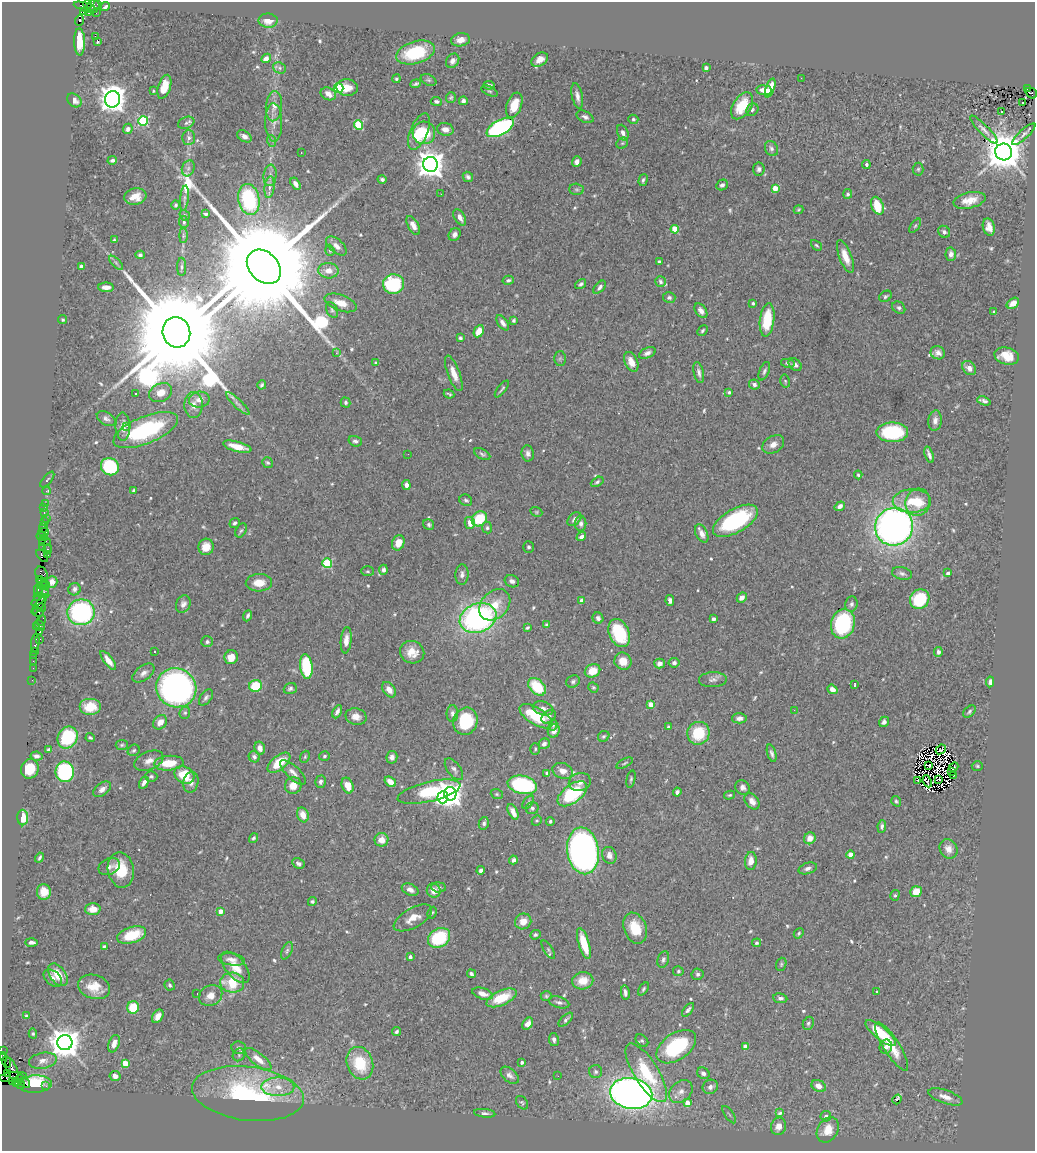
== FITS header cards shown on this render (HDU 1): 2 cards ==
NAXIS1  =                 1033
NAXIS2  =                 1149

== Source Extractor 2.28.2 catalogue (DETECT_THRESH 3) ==
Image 1033 x 1149 px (HDU 1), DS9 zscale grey, 1 PNG px = 1 image px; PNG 1037 x 1153 px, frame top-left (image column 1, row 1149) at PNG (2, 2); each listed source drawn as its Kron ellipse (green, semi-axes under 4 px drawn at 4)
Background 1.17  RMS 0.037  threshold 0.111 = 3 sigma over >= 5 px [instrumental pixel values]
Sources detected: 611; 7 with non-positive FLUX_AUTO (blend fragments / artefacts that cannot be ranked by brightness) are neither listed nor drawn; of the other 604, the 500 brightest by FLUX_AUTO listed and drawn (104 fainter detections omitted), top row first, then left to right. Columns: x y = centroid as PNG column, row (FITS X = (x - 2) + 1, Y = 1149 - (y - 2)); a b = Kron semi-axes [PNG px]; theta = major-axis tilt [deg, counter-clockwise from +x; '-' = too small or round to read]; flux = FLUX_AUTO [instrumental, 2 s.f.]
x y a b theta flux
88 4 4 3 - 180
98 4 3 2 - 69
93 6 7 6 - 240
86 7 12 4 -19 800
105 7 5 3 - 6.7
83 11 4 3 - 540
88 13 3 3 - 120
96 13 2 2 - 22
80 20 5 4 - 780
268 21 9 7 -2 22
95 36 2 2 - 1600
460 40 9 6 10 17
98 41 3 3 - 38
80 42 14 5 -89 64
415 53 20 11 16 140
266 58 5 4 - 15
540 60 9 6 32 26
453 61 8 6 54 12
279 68 7 5 -23 5.3
706 68 3 3 - 13
801 78 2 2 - 6.9
396 79 4 4 - 3.5
429 80 8 5 -26 4.8
416 84 5 3 - 4.7
489 85 5 3 - 5.8
164 87 12 6 73 36
338 88 5 4 - 180
347 88 10 8 -6 29
770 88 10 4 71 23
1027 88 3 3 - 250
764 90 8 5 -7 27
153 91 3 3 - 3.6
489 91 8 4 -26 4.4
1031 93 6 5 - 490
328 94 8 6 -25 21
577 96 13 5 -78 14
451 98 5 5 - 4.2
112 99 8 7 - 2900
74 100 8 6 -40 17
436 101 5 4 - 6.3
463 101 4 4 - 7.4
1023 103 3 2 - 6.5
514 105 13 7 70 43
274 106 15 8 84 20
742 106 15 9 57 71
752 110 6 5 - 4.9
1002 111 3 3 - 31
585 117 9 5 -25 8.1
633 119 5 4 - 4.2
143 121 5 5 - 210
274 122 19 8 -89 20
186 123 8 5 23 7
359 125 4 4 - 130
500 128 15 7 29 430
128 129 5 4 - 9.7
445 129 8 6 -13 18
984 130 19 5 -45 13
419 132 19 8 68 75
424 133 11 11 - 75
623 133 8 5 -67 13
1024 134 15 4 42 7.4
244 136 8 5 -31 11
188 138 7 6 - 9
272 141 6 4 -70 4.8
622 143 6 5 - 4.5
771 148 8 6 -62 7.8
1003 152 8 8 - 8600
301 153 3 2 - 5.4
112 160 5 4 - 7.6
577 162 5 4 - 12
431 164 7 7 - 3400
866 165 4 3 - 8.1
188 168 8 6 69 9.4
759 169 6 6 - 7
918 169 6 5 - 4.2
270 175 11 6 83 12
468 177 5 5 - 7.2
382 179 4 4 - 5.3
643 180 6 3 74 4.8
295 184 7 4 -59 12
722 185 6 5 - 5.8
269 187 11 5 84 11
775 188 4 4 - 45
577 189 7 5 -1 5.2
441 194 2 2 - 5.3
848 194 5 4 - 6
135 197 11 8 10 31
184 198 13 4 84 8.2
249 199 16 10 -78 230
970 200 16 8 13 32
176 205 5 4 - 4.6
877 206 9 6 -68 67
799 210 5 4 - 3.4
206 214 4 3 - 4.9
185 215 6 4 -52 4.1
460 217 9 5 -59 14
184 222 6 4 -83 6.3
413 225 10 5 -61 17
915 226 8 4 54 4.8
989 227 9 6 -75 19
675 229 4 4 - 84
944 232 6 5 - 7.7
455 234 7 5 52 12
183 236 7 4 90 4.9
114 240 4 3 - 3.6
816 245 6 4 -44 3.4
336 246 12 6 -42 18
330 250 6 4 -69 3.5
951 254 6 5 - 11
140 255 4 4 - 6.3
845 256 17 6 -69 32
659 262 4 3 - 4.5
116 263 9 3 -45 5.4
81 267 4 3 - 18
182 267 9 4 90 6
264 267 19 14 -45 120000
328 271 10 7 -3 23
508 280 5 4 - 6.1
660 282 5 5 - 6.9
394 284 10 10 - 210
581 284 6 4 35 6
106 287 8 4 -2 15
600 287 8 4 47 7.4
885 296 7 5 36 4.9
669 298 6 5 - 6.8
341 303 17 8 -20 32
753 303 4 3 - 4.9
1013 303 7 5 37 21
899 308 7 5 -41 5.8
332 310 8 5 -65 5.9
701 311 8 5 -55 12
994 312 4 3 - 5.5
63 320 5 4 - 3.7
514 320 4 3 - 4.9
767 320 16 7 83 93
503 323 8 4 -56 10
479 331 6 4 63 28
702 331 6 4 46 4.5
176 332 15 14 - 110000
460 338 4 3 - 4.6
336 353 3 3 - 4.5
647 353 8 5 24 11
938 353 7 6 - 11
1007 356 12 8 -15 39
560 358 7 6 - 5.4
631 362 10 6 -66 23
376 363 4 3 - 3.8
788 363 7 4 -9 5.1
795 365 7 5 -42 8.4
969 368 8 6 -47 15
764 371 10 5 67 6.5
699 372 11 5 -77 9.9
454 373 19 6 -69 25
785 381 6 5 - 3.4
754 384 5 5 - 8.7
262 385 5 4 - 4.6
502 389 10 3 52 4.4
729 392 4 3 - 4.4
136 393 3 3 - 13
161 393 12 9 25 28
449 394 5 2 - 3.8
199 400 10 8 6 16
984 401 7 3 -19 7.9
345 403 5 4 - 5.3
238 404 15 4 -44 10
194 405 13 9 89 19
106 419 10 6 -33 9
935 421 10 6 83 12
123 426 14 7 -89 26
127 426 3 3 - 4.6
146 430 34 13 22 270
892 432 16 10 0 170
355 441 7 5 -16 7.6
773 444 12 8 31 17
237 447 14 5 -14 42
528 453 8 6 -81 9.6
408 454 2 2 - 5.4
482 454 9 5 -29 5.6
929 455 8 3 -72 8.7
267 463 6 5 - 4.6
110 467 9 8 - 190
858 475 4 4 - 4
47 479 9 3 50 3.5
597 482 7 4 30 4.8
406 485 5 4 - 13
46 491 4 3 - 25
133 491 4 3 - 3.6
466 500 7 5 -30 5.5
912 501 19 11 1 60
918 502 14 12 73 44
45 503 2 2 - 45
840 506 6 4 36 13
44 507 3 2 - 48
536 512 6 4 -22 3.4
44 513 3 2 - 92
46 518 2 2 - 22
479 519 8 7 - 87
574 519 8 5 44 8.7
735 521 25 11 30 250
45 522 4 3 - 39
235 523 5 4 - 5.7
470 523 6 5 - 23
581 524 8 5 -90 8.1
429 525 6 5 - 6.2
43 527 5 3 - 170
894 527 19 18 - 1400
487 528 5 5 - 5
241 530 7 5 60 5.7
44 532 5 2 - 220
702 534 10 6 -64 18
42 536 5 4 - 240
581 537 5 4 - 8.5
42 540 3 2 - 120
45 542 6 3 1 130
398 543 8 6 68 32
206 547 8 7 - 31
529 547 6 5 - 5.9
42 548 4 2 - 39
48 549 4 3 - 240
48 555 4 3 - 120
42 556 7 4 -47 300
327 563 5 5 - 170
384 570 5 4 - 8.1
367 571 6 5 - 3.8
41 573 7 6 - 430
902 573 10 6 -13 7.9
948 573 4 3 - 8.8
462 574 10 6 88 11
39 579 4 2 - 59
512 581 7 6 - 11
42 582 5 3 - 180
52 582 6 5 - 19
259 583 13 8 2 35
45 585 4 3 - 360
42 586 4 3 - 240
38 589 6 3 81 340
74 589 6 6 - 7.6
43 592 7 3 -44 190
38 596 2 2 - 71
742 597 5 4 - 15
920 599 10 9 - 120
38 600 8 3 40 190
670 600 5 4 - 7.8
582 601 4 4 - 25
39 604 12 3 55 490
183 604 9 7 64 12
851 604 8 6 74 7.8
495 605 17 13 46 49
41 608 4 3 - 270
38 612 5 4 - 95
81 612 13 13 - 380
248 616 6 4 67 6.5
478 618 19 14 21 630
598 618 6 5 - 6.8
713 619 4 3 - 8.2
41 621 5 2 - 150
546 624 4 4 - 3.4
843 624 15 12 74 260
40 626 6 2 -47 93
36 627 3 3 - 68
527 628 4 3 - 3.8
40 632 3 3 - 140
619 633 15 10 -65 150
40 639 3 2 - 87
346 640 13 5 85 20
207 642 6 5 - 6.2
35 643 9 3 83 310
34 651 3 2 - 97
155 652 3 3 - 16
412 652 12 11 - 33
938 652 5 4 - 6.7
34 655 2 2 - 61
231 657 7 6 - 31
108 660 11 4 -53 19
33 661 2 2 - 34
623 661 9 8 - 28
674 663 5 4 - 7.8
659 664 5 5 - 11
306 666 12 6 -83 150
33 668 2 2 - 50
593 671 8 6 25 40
143 673 12 7 37 13
32 680 2 2 - 29
713 680 14 7 3 12
573 681 7 6 - 6
990 682 5 3 - 6.1
855 684 4 2 - 4.3
255 686 6 6 - 75
537 687 10 7 -46 100
593 687 5 5 - 3.7
176 688 20 19 - 1000
290 688 6 5 - 5.9
832 689 5 4 - 15
389 690 9 5 -53 18
206 697 9 5 53 7.5
651 704 4 4 - 44
90 707 11 8 0 43
543 708 10 6 -16 11
794 710 2 2 - 9.8
337 712 7 4 65 9.3
969 712 7 5 42 5.1
185 713 6 5 - 4.9
452 713 8 6 88 8.7
536 716 18 8 -32 110
356 717 10 8 -14 20
549 717 8 5 42 7.9
739 718 7 5 3 12
465 721 14 12 68 130
160 722 8 6 47 22
884 722 5 5 - 8.3
553 725 5 3 - 3.5
669 727 4 3 - 4.7
554 731 7 6 - 18
698 733 11 11 - 97
604 736 6 5 - 4.4
68 738 11 9 57 140
90 738 4 3 - 3.7
544 744 6 5 - 10
122 745 6 5 - 4.1
260 748 7 5 -74 17
535 749 6 5 - 3.8
941 749 5 2 - 4.5
49 750 4 3 - 6.5
134 750 6 5 - 4.3
772 753 9 4 -73 7.7
36 756 6 4 -10 8.9
324 756 5 5 - 4.6
254 757 6 5 - 8.2
305 757 6 4 70 3.6
392 757 6 5 - 12
149 761 15 9 22 20
169 763 14 7 5 52
279 763 13 7 39 70
625 763 9 3 27 3.4
929 765 3 2 - 3.7
977 766 5 4 - 3.5
954 767 5 2 - 4.6
30 769 10 8 70 56
454 769 13 6 -53 9.6
563 771 10 7 -20 20
65 772 10 9 - 270
293 772 17 6 -44 14
952 772 2 2 - 4.9
547 773 4 3 - 11
184 775 10 8 -29 76
954 775 3 2 - 4.6
151 776 6 5 - 5.5
631 779 9 4 78 4.4
939 779 3 2 - 4.6
918 781 3 2 - 4.3
927 781 6 2 -66 4.9
191 782 10 7 79 14
320 782 6 5 - 7.2
390 782 6 4 -36 23
580 782 11 9 14 17
144 783 6 4 61 11
522 785 15 9 -12 280
293 786 8 8 - 26
348 786 8 5 -69 38
743 787 8 6 -49 11
102 789 10 6 37 12
429 792 32 10 13 190
677 792 4 4 - 8.2
450 794 7 6 - 2300
497 794 6 4 -21 3.5
572 794 17 9 37 170
730 795 5 4 - 3.8
443 797 6 5 - 330
752 801 9 6 -52 18
896 801 5 4 - 4.4
528 802 7 4 53 5.3
532 808 6 6 - 6.3
513 812 8 4 -63 19
303 815 7 5 -69 25
23 817 8 5 -88 51
537 821 5 4 - 3.4
550 821 4 4 - 4.6
484 823 6 5 - 6.2
882 826 6 4 83 5.9
253 838 5 4 - 4.9
810 838 6 5 - 24
381 840 7 6 - 24
948 849 10 8 -59 19
583 851 23 16 -81 1300
609 855 9 7 -66 15
851 855 4 4 - 41
39 858 5 3 - 4.3
513 860 4 3 - 7.2
751 861 9 6 84 23
298 863 6 5 - 7.4
109 867 11 8 23 11
808 868 9 5 18 9.6
121 870 18 13 -80 77
481 870 4 4 - 8.3
439 887 7 5 -6 5.4
410 890 9 5 -26 15
434 891 7 6 - 22
44 892 8 7 - 28
916 892 6 5 - 34
895 895 5 4 - 3.9
312 902 4 4 - 4.8
93 909 8 6 2 30
220 911 4 4 - 25
432 913 6 4 61 3.7
413 918 21 10 29 32
523 921 8 7 - 25
635 928 16 11 -68 55
799 933 6 4 48 4
132 935 15 8 17 86
535 935 5 4 - 5
439 938 12 9 30 140
31 942 6 3 -1 7.8
757 943 4 4 - 4.4
584 944 16 5 -73 63
104 946 3 3 - 3.7
548 949 10 4 -59 5.6
287 951 9 5 66 5.2
410 957 3 3 - 9.9
231 959 13 6 -8 15
663 959 8 5 73 6.6
781 964 7 5 71 3.8
235 967 19 9 -50 46
678 971 5 5 - 4
471 974 4 3 - 5.7
698 974 6 6 - 6.7
58 975 13 7 -54 42
53 978 10 7 -39 11
583 981 10 8 10 37
232 983 12 10 -6 89
170 985 5 5 - 4.7
94 987 16 12 -18 47
643 989 7 4 55 4.2
625 992 7 4 -82 8.9
877 992 3 3 - 5
197 994 3 2 - 72
483 994 10 5 -18 19
211 996 12 10 26 25
546 996 5 4 - 3.9
501 998 16 7 24 73
780 998 7 5 -9 7.3
559 1002 10 5 -15 8.9
133 1007 6 6 - 76
688 1010 8 4 52 6.3
26 1016 4 4 - 5.2
158 1016 7 5 58 18
566 1020 9 4 44 6.3
808 1023 7 5 63 5.3
528 1024 6 4 51 14
396 1032 4 3 - 5.1
881 1033 19 6 -39 99
33 1034 5 4 - 3.4
554 1039 7 5 -80 7.4
642 1041 7 5 -47 5
65 1043 7 7 - 4500
114 1044 9 5 70 20
676 1047 22 13 35 220
745 1047 4 4 - 22
886 1047 7 6 - 12
892 1047 28 8 -58 55
239 1048 7 6 - 8
3 1051 2 2 - 17
239 1055 7 6 - 5.9
3 1056 4 2 - 82
258 1059 16 6 -38 27
43 1061 14 8 10 18
7 1062 6 2 -70 92
522 1062 3 3 - 6.5
125 1063 4 4 - 57
360 1063 17 13 -69 110
12 1069 12 5 -68 720
596 1072 6 6 - 6.7
646 1073 33 12 -58 140
703 1073 6 5 - 8.5
8 1074 4 3 - 110
510 1075 10 6 -41 11
115 1076 5 5 - 12
558 1076 3 2 - 4.2
12 1077 14 4 8 640
13 1081 3 2 - 66
18 1081 7 2 50 250
25 1083 6 3 -38 270
35 1084 17 8 3 160
20 1085 5 3 - 110
46 1086 2 2 - 29
819 1086 7 5 -27 22
278 1087 16 9 -1 35
710 1087 8 7 - 10
681 1092 13 10 43 21
631 1093 21 15 -10 2100
248 1094 56 27 -7 390
945 1097 18 6 -19 23
897 1099 5 3 - 39
522 1103 7 5 -52 4.5
687 1103 4 4 - 28
485 1113 10 4 -6 6.3
780 1113 4 3 - 16
729 1115 10 2 -54 3.6
826 1116 5 5 - 10
779 1126 9 7 70 25
828 1130 13 10 58 51
At the frame edge (FLAGS 8, measured only in part): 2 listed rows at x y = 3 1051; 3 1056
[104 fainter detections neither listed nor drawn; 7 non-positive-flux detections neither listed nor drawn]